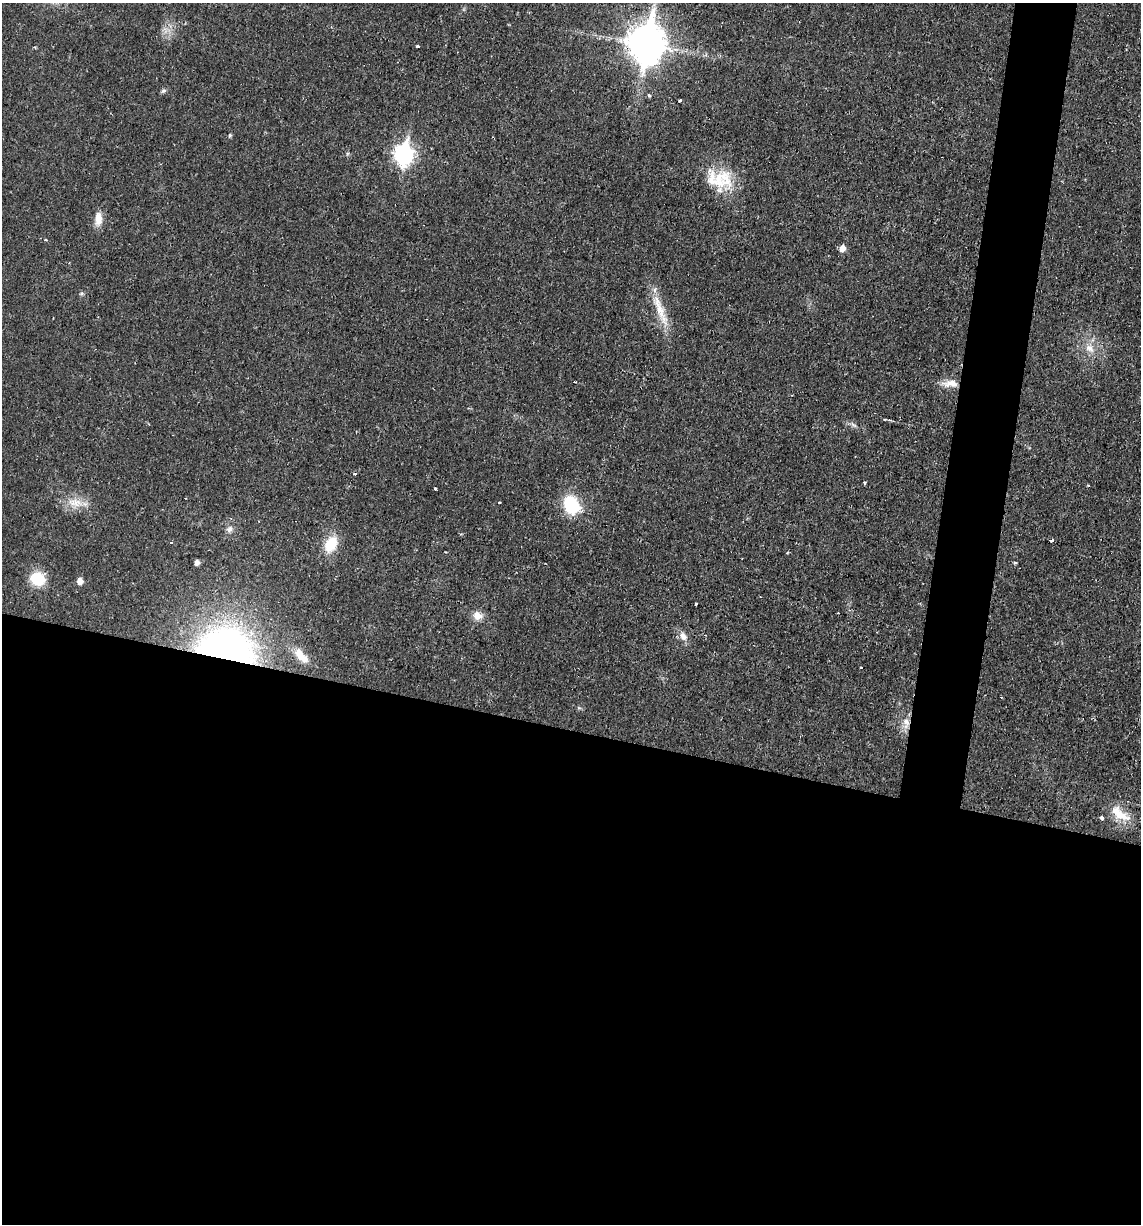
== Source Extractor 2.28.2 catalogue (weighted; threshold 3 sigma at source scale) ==
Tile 14 of 4 x 4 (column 2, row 4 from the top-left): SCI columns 1254-2392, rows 1-1222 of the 4907 x 4888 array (HDU 1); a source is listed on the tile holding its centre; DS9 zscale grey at full resolution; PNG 1143 x 1226 px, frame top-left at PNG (2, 3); no overlay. Shown black and unused: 44% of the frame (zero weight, under 2 of 3 exposures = <1% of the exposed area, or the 3 px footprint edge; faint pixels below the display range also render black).
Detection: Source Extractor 2.28.2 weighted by HDU 2 'WHT'; one run over the whole footprint, this tile lists its part. Background 0.0287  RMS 0.0049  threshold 0.0221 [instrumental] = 3 sigma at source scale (4.5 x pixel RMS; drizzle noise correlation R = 1.50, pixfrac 1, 0.05/0.05 arcsec/px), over >= 5 px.
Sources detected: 45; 3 cosmic-ray / hot-pixel residue — not listed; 2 inside a brighter listed object's ellipse — not listed separately; the other 40 listed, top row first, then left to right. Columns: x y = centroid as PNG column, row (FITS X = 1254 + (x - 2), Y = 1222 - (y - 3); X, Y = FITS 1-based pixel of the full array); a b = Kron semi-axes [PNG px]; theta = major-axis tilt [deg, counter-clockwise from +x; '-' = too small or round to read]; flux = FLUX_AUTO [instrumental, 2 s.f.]
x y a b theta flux
646 44 14 11 81 1100
417 46 3 3 - 1.3
163 91 7 5 3 1
649 95 3 3 - 3.6
679 101 4 3 - 1.7
230 135 5 4 - 0.81
404 154 10 8 83 190
725 178 35 16 -67 16
98 219 19 9 88 5
842 248 6 5 - 4.2
82 293 7 5 1 0.92
660 310 55 9 -68 12
1090 348 14 10 -37 5.3
950 384 21 9 1 5.8
885 419 5 3 - 0.4
854 425 11 3 -29 1.2
355 474 3 3 - 0.97
864 483 3 3 - 0.64
1088 486 3 2 - 0.47
435 489 3 3 - 0.63
75 502 23 11 -7 7.8
499 502 3 2 - 0.44
571 505 18 14 -59 26
229 529 10 8 57 2.1
1051 541 4 3 - 1.7
171 542 3 3 - 6.2
331 544 21 14 62 12
197 562 5 5 - 2.2
1015 562 5 3 - 0.61
37 579 15 13 -27 15
80 581 6 5 - 3.7
696 604 3 3 - 3.9
477 616 13 10 -27 4.3
683 636 12 8 -56 3.4
226 649 49 34 -11 230
301 656 26 11 -48 8.7
861 667 3 3 - 2
906 722 13 9 -68 4.2
1120 814 30 12 -36 10
1101 818 4 3 - 2
Overlapping masked pixels (flux is a lower limit): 2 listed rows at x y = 226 649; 906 722